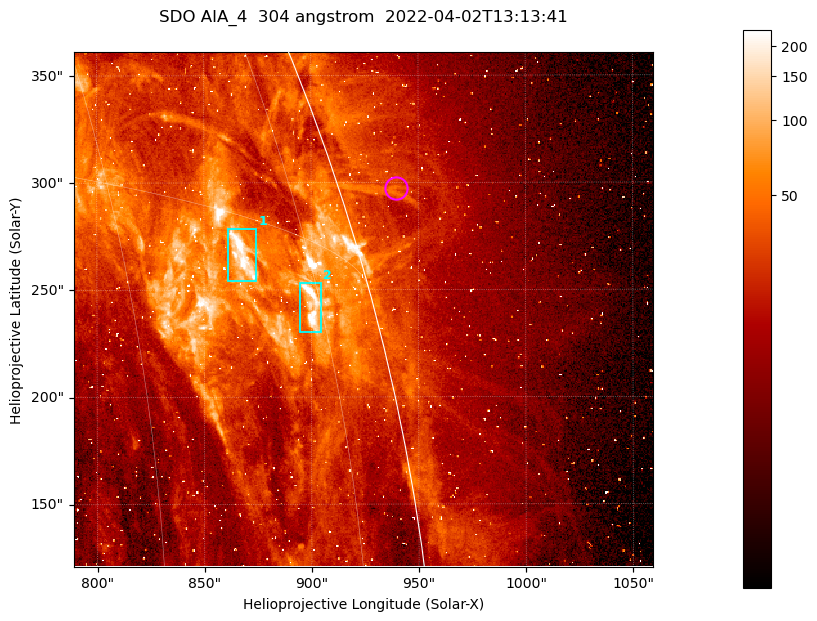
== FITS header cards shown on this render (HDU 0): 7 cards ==
TELESCOP= 'SDO     '           /
INSTRUME= 'AIA_4   '           /
WAVELNTH=                  304 /
WAVEUNIT= 'angstrom'           /
DATE-OBS= '2022-04-02T13:13:41.130' /
CTYPE1  = 'HPLN-TAN'           /
CTYPE2  = 'HPLT-TAN'           /

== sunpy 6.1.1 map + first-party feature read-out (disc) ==
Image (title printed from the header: SDO AIA_4  304 angstrom  2022-04-02T13:13:41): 450 x 400 px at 0.6 arcsec/px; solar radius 960 arcsec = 1600 px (partial field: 1.1% of the solar disc is inside the frame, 51% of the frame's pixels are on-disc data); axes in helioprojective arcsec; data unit not stated in the header (colour bar unlabelled)
Orientation: roll -0.132 deg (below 1 deg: not rotated)
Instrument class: DISC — disc imager (sunpy class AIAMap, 304 A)
Bright regions (active regions / flare kernels): reference = the on-disc median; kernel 5 px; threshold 5 sigma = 90.7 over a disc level ~27.2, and >= 1.15x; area >= 180 px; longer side >= 5 px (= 3 arcsec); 2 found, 2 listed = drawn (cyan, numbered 1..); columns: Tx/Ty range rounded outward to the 2 arcsec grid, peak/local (2 s.f.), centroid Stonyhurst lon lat
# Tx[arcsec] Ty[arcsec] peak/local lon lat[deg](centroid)
1 860..876 254..278 9.6 +68 +14
2 894..906 230..254 14 +74 +13
Off-limb structures (1.02-1.3 R_sun): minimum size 90 px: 5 found; the strongest spans PA ~285..290 deg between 1.02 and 1.03 R_sun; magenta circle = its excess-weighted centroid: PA ~290 deg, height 1.03 R_sun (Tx ~940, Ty ~298 arcsec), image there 1.8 x the reference